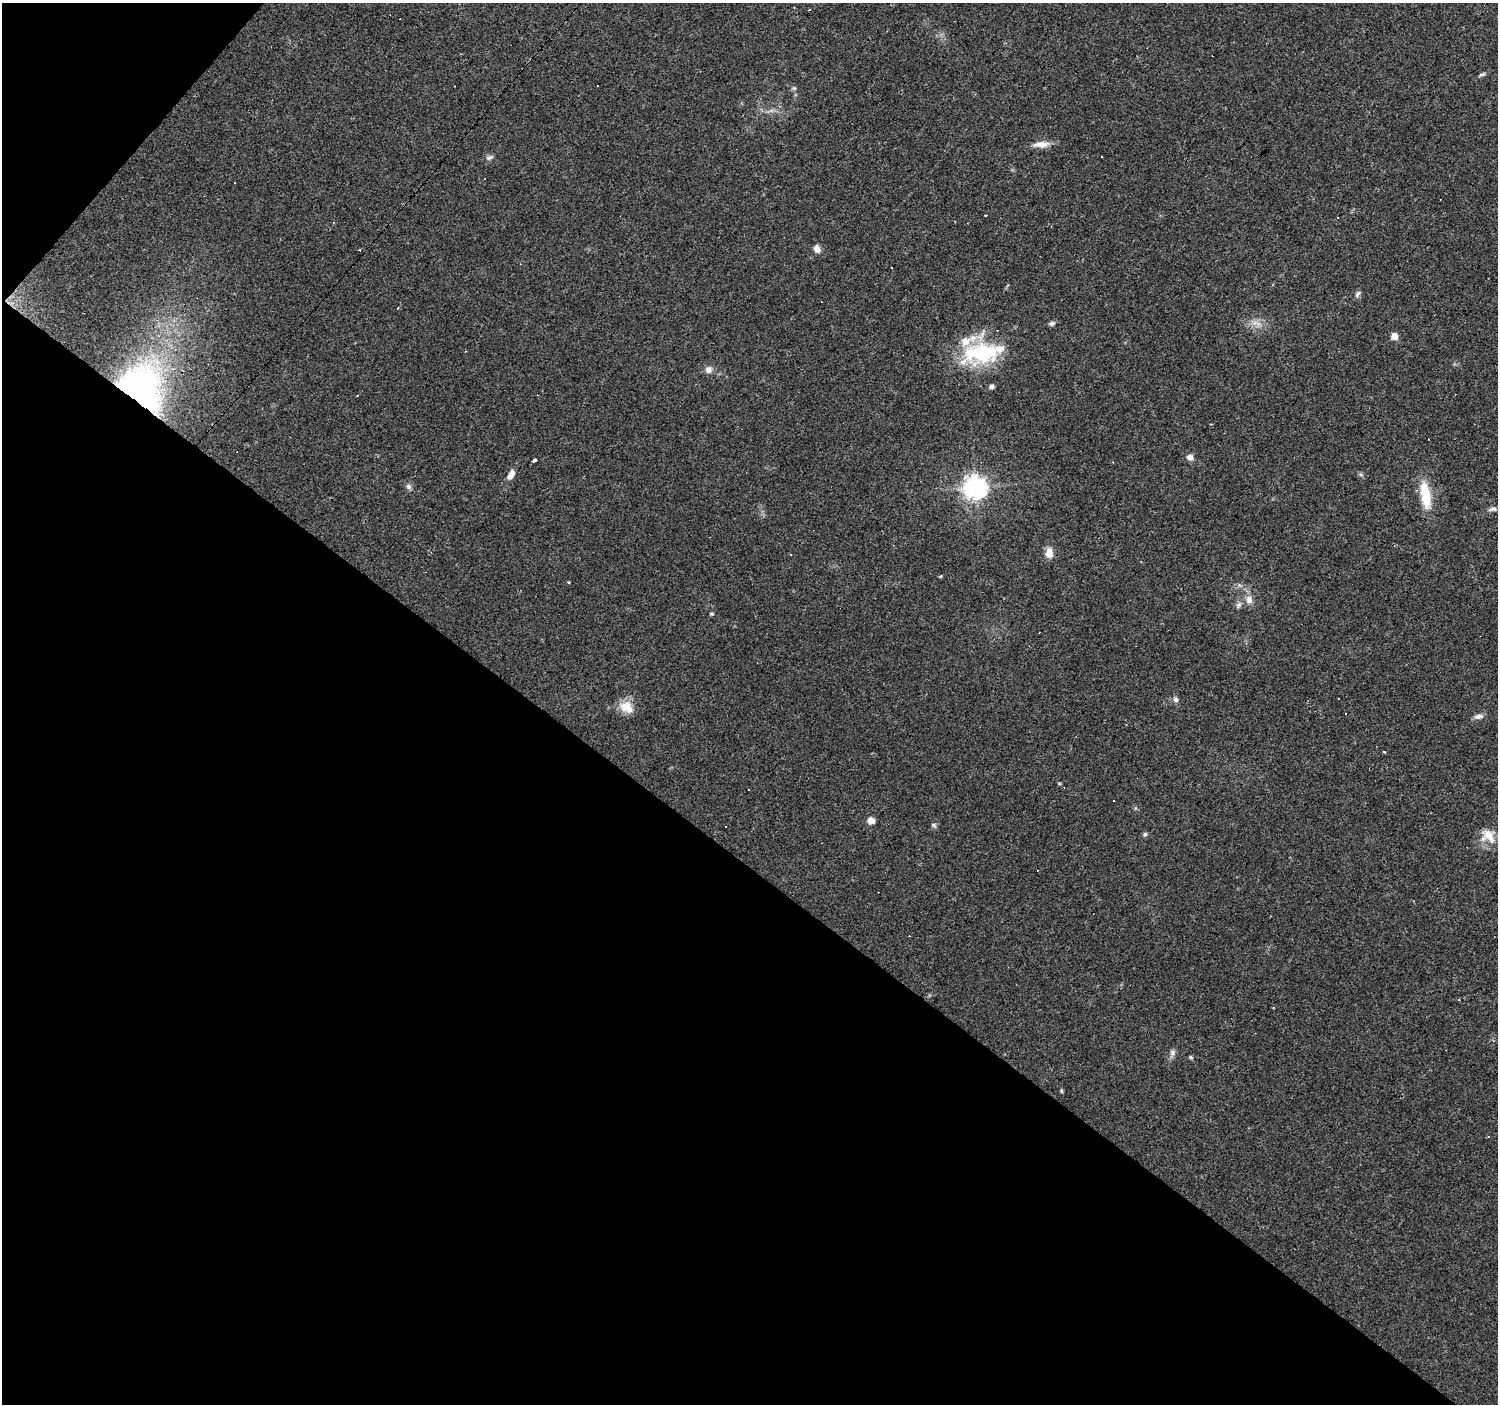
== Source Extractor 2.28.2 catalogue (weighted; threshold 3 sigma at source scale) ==
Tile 9 of 4 x 4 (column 1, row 3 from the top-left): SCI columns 1-1496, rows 1573-2974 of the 5985 x 6014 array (HDU 1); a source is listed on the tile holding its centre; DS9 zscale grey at full resolution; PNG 1500 x 1406 px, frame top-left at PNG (2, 3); no overlay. Shown black and unused: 40% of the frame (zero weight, under 3 of 4 exposures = <1% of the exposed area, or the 3 px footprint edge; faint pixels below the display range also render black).
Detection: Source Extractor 2.28.2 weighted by HDU 2 'WHT'; one run over the whole footprint, this tile lists its part. Background 0.0442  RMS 0.0037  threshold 0.0168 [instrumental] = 3 sigma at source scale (4.5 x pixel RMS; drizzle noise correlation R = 1.50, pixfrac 1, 0.0396/0.0396 arcsec/px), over >= 5 px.
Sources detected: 66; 25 cosmic-ray / hot-pixel residue — not listed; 2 inside a brighter listed object's ellipse — not listed separately; the other 39 listed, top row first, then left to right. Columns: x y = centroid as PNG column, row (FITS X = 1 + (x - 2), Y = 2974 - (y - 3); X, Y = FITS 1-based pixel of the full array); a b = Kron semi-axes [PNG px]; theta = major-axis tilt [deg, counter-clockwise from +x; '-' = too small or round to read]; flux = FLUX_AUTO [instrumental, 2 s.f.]
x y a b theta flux
1482 74 9 5 18 0.8
597 86 2 2 - 0.28
1041 144 21 8 5 3.6
489 157 11 6 18 1.1
817 249 11 8 -68 2
1358 294 8 5 46 1
1052 323 7 6 - 0.9
1258 324 7 7 - 1.7
1394 336 5 5 - 5.3
980 353 50 26 6 31
708 370 10 9 - 2
991 387 6 5 - 1
141 388 59 48 -55 110
357 396 3 3 - 0.67
1211 424 4 2 - 0.38
1190 457 8 7 - 1.8
534 460 4 3 - 1.2
511 475 12 7 58 2.7
1361 475 7 4 -20 0.61
408 486 8 6 -46 1.1
975 487 8 8 - 280
1425 495 34 11 -80 12
1493 509 13 6 8 1.4
1049 553 12 8 88 3.6
569 583 3 3 - 1.5
1249 600 12 8 -74 2.6
1238 605 9 6 43 1.1
1176 699 6 6 - 1.2
626 707 20 14 -33 5.6
1479 716 13 6 8 1.6
1384 752 3 3 - 1.5
1059 783 5 3 - 0.37
871 820 8 7 - 2.3
934 825 7 5 -18 0.78
1145 834 5 5 - 0.7
1489 836 22 13 -50 5.5
1172 1052 8 7 - 1.3
1191 1057 5 4 - 0.56
1061 1091 5 4 - 0.49
Overlapping masked pixels (flux is a lower limit): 1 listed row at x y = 141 388